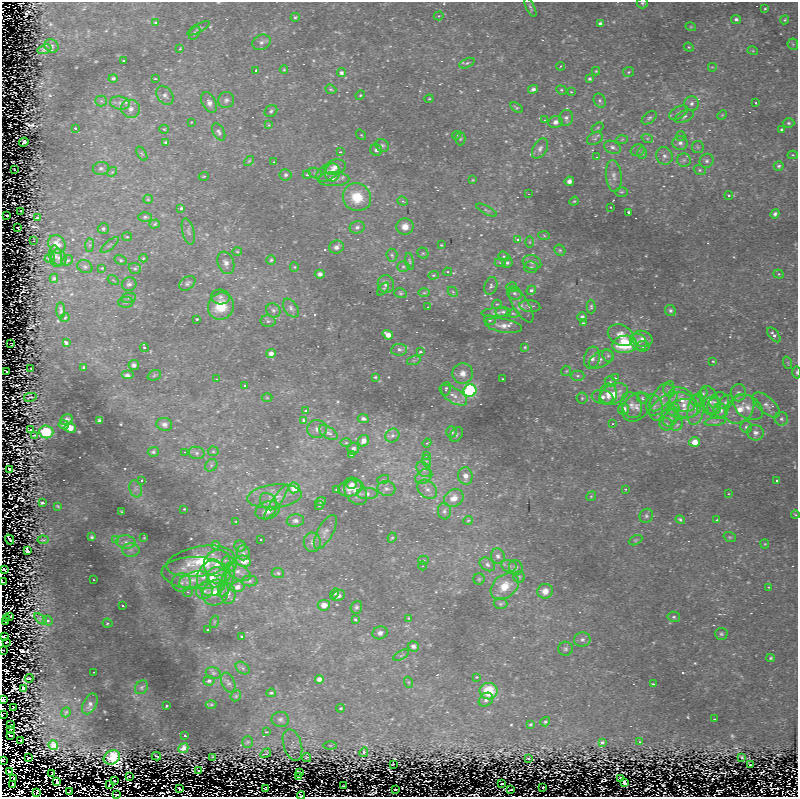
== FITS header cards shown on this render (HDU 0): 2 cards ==
NAXIS1  =                  796 / Axis length
NAXIS2  =                  795 / Axis length

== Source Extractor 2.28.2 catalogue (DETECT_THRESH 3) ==
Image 796 x 795 px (HDU 0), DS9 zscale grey, 1 PNG px = 1 image px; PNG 800 x 799 px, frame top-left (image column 1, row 795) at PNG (2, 2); each listed source drawn as its Kron ellipse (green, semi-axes under 4 px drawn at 4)
Background 9.45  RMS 1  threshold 3.12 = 3 sigma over >= 5 px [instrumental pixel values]
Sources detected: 640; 22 with non-positive FLUX_AUTO (blend fragments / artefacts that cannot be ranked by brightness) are neither listed nor drawn; of the other 618, the 500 brightest by FLUX_AUTO listed and drawn (118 fainter detections omitted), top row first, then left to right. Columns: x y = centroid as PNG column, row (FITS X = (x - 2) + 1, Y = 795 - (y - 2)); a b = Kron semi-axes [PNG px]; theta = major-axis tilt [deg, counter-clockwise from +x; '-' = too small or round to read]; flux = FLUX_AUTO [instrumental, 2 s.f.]
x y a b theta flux
642 3 6 5 - 120
530 7 10 4 -63 140
765 9 3 2 - 69
439 16 5 4 - 98
295 17 4 4 - 110
736 19 5 4 - 170
785 20 5 4 - 93
156 23 3 3 - 260
600 24 4 3 - 170
691 27 5 3 - 70
198 28 12 3 29 120
195 33 7 5 55 150
261 42 9 7 23 270
793 44 6 5 - 96
52 46 7 6 - 150
689 47 5 4 - 85
44 49 7 4 17 120
180 49 3 2 - 100
753 51 5 3 - 74
124 61 3 2 - 170
467 63 8 4 24 140
561 66 4 3 - 72
712 67 5 5 - 98
256 70 3 2 - 67
284 70 4 4 - 76
596 71 4 4 - 74
629 72 5 5 - 110
341 73 4 4 - 190
113 78 4 4 - 150
155 79 3 2 - 89
590 79 4 4 - 130
331 89 6 4 -20 92
533 89 5 4 - 210
561 90 5 4 - 110
571 92 4 3 - 76
165 95 10 7 -56 330
360 95 5 4 - 82
429 99 4 4 - 67
226 100 8 7 - 240
101 101 5 5 - 130
600 101 7 5 -60 170
209 102 11 6 -62 470
120 103 10 6 -10 350
756 103 3 2 - 120
691 104 7 7 - 270
516 108 7 4 -34 110
131 109 9 9 - 480
271 111 7 5 40 140
678 113 10 5 30 240
722 115 5 4 - 76
684 116 10 5 25 240
566 118 8 7 - 240
649 118 8 5 38 160
545 120 3 2 - 84
191 122 3 2 - 100
555 122 7 6 - 340
788 123 6 4 -1 130
269 125 4 3 - 96
75 128 3 3 - 84
597 128 6 4 32 97
164 129 4 4 - 90
782 130 4 3 - 190
219 132 9 5 -60 210
361 135 6 4 -53 71
457 135 4 3 - 150
681 136 5 4 - 100
647 138 6 4 -19 110
460 139 7 5 -90 120
595 139 8 6 29 180
622 139 6 4 3 96
24 142 5 3 - 1600
166 142 4 3 - 120
680 143 7 7 - 290
382 145 7 6 - 160
612 147 9 6 -22 260
698 147 6 5 - 130
540 148 11 7 60 320
376 150 6 5 - 180
638 150 7 5 15 210
340 152 4 3 - 82
642 153 6 5 - 150
142 154 8 4 -58 120
793 155 5 4 - 130
664 156 9 8 - 340
597 157 3 3 - 110
684 160 7 6 - 210
249 161 6 3 44 78
707 161 7 6 - 230
274 162 3 2 - 180
779 166 5 4 - 150
335 167 11 7 16 470
101 168 8 6 7 200
14 170 3 2 - 80
700 170 6 5 - 130
112 172 5 4 - 87
327 172 13 7 29 480
315 173 7 5 -15 130
333 173 9 7 84 520
286 175 6 5 - 210
307 175 4 3 - 100
204 176 5 3 - 67
614 176 16 8 -84 510
333 179 16 7 1 540
473 180 3 3 - 65
569 181 5 4 - 250
621 192 6 5 - 110
529 194 3 2 - 77
729 195 4 4 - 99
357 197 14 13 - 1900
148 199 5 4 - 81
403 201 5 4 - 120
574 201 5 4 - 76
611 207 3 2 - 93
181 208 4 3 - 340
487 210 11 3 -27 130
21 211 3 2 - 69
629 212 3 3 - 220
775 214 5 4 - 170
7 216 2 2 - 81
145 217 6 5 - 140
38 218 3 2 - 210
155 224 5 4 - 110
357 227 7 6 - 220
405 227 8 8 - 620
18 228 2 2 - 75
103 229 5 5 - 180
188 232 13 6 -77 240
544 236 6 4 -3 86
127 237 5 4 - 80
518 240 4 3 - 300
34 241 3 2 - 160
529 242 6 4 -89 87
57 244 9 8 - 570
90 245 7 4 89 110
110 245 11 3 40 150
441 245 3 2 - 69
336 247 7 6 - 270
560 250 6 5 - 130
237 252 5 3 - 75
423 253 6 5 - 110
392 255 6 5 - 150
56 256 11 6 -80 250
504 256 6 4 -21 100
50 258 5 4 - 100
59 258 8 7 - 220
143 258 4 3 - 100
67 260 6 4 38 97
121 260 6 4 -28 120
271 260 5 4 - 120
410 261 8 4 -79 120
532 262 9 7 -18 320
226 263 11 8 -70 440
500 263 5 3 - 95
507 263 5 5 - 160
403 266 6 5 - 130
85 267 8 6 -25 170
294 267 5 4 - 85
531 267 7 6 - 180
102 268 3 3 - 130
135 268 6 5 - 150
448 272 4 3 - 110
320 274 5 4 - 250
779 274 5 4 - 110
433 275 5 4 - 91
54 278 5 3 - 96
113 280 6 4 -33 89
187 283 9 6 37 200
129 284 7 6 - 230
386 284 9 8 - 370
491 286 9 6 72 200
512 287 5 5 - 260
383 289 7 3 50 92
531 290 5 4 - 150
453 292 6 4 -45 100
400 293 6 4 -16 110
424 293 6 4 0 110
514 293 8 6 -29 240
220 297 9 7 -6 250
129 298 7 5 10 180
125 302 7 5 2 140
497 304 5 4 - 72
521 305 19 7 -58 540
221 306 14 12 60 2000
530 306 10 6 -7 240
428 307 3 2 - 98
591 307 7 4 -89 120
291 308 10 6 -55 270
61 310 8 3 -89 130
273 310 7 6 - 200
670 311 6 5 - 150
503 312 7 5 -7 170
496 313 14 4 2 210
513 313 6 4 -3 150
65 317 5 3 - 87
582 317 5 4 - 250
197 319 3 3 - 170
490 320 6 4 -11 130
268 321 7 5 -11 150
583 323 4 3 - 88
504 326 19 7 -9 620
388 335 5 4 - 700
621 335 13 10 -27 760
774 335 9 5 -51 280
642 339 10 8 -13 480
638 342 9 7 -46 440
11 343 3 2 - 88
66 343 4 3 - 550
625 344 12 8 8 3700
643 346 6 5 - 150
144 347 4 4 - 150
525 347 4 4 - 76
399 350 8 6 8 290
420 352 4 3 - 240
271 353 4 4 - 360
608 355 7 5 -66 140
592 358 11 8 75 410
601 359 13 7 27 390
414 360 7 4 18 150
713 361 3 2 - 100
788 363 6 4 -72 92
134 365 5 5 - 240
84 367 3 3 - 120
31 368 3 2 - 68
566 371 5 5 - 88
7 372 3 2 - 1700
797 372 6 3 90 88
463 373 10 10 - 560
127 375 6 4 0 240
154 375 7 5 23 130
578 376 6 5 - 140
375 377 4 3 - 90
615 378 3 3 - 99
217 379 3 2 - 75
503 379 3 2 - 66
610 382 6 5 - 120
245 386 4 3 - 82
446 389 7 5 81 230
669 390 7 5 -67 180
470 391 6 6 - 9500
703 393 5 4 - 84
738 393 8 7 - 250
608 394 10 8 90 670
614 394 15 10 25 1200
453 395 16 7 -33 590
662 396 17 8 53 630
30 397 6 2 11 67
603 397 11 7 -7 380
267 398 5 3 - 70
582 398 5 5 - 110
642 398 5 5 - 110
682 400 15 10 -39 1000
709 400 14 8 -72 620
696 401 6 5 - 140
726 402 8 6 40 210
714 403 6 4 25 120
663 404 17 6 36 650
632 405 13 10 -67 570
684 405 16 11 -34 1000
718 405 13 10 73 670
766 405 16 8 -42 500
712 406 9 9 - 390
636 407 16 12 43 640
655 407 13 8 -78 440
748 407 16 11 -34 790
624 409 6 5 - 460
673 409 6 6 - 230
684 409 16 9 6 820
696 409 16 8 79 650
740 409 16 12 45 1200
721 410 7 6 - 320
306 411 4 3 - 120
671 418 9 6 57 270
363 419 5 4 - 200
781 419 7 6 - 190
66 420 6 5 - 260
99 420 4 3 - 130
304 420 4 4 - 230
715 422 11 3 9 180
164 424 8 6 -17 300
613 424 3 2 - 350
666 424 7 6 - 210
64 425 5 4 - 190
677 425 7 5 43 150
746 427 6 5 - 150
70 428 6 5 - 710
317 429 10 9 - 360
31 430 3 3 - 800
46 432 7 6 - 3400
451 432 5 5 - 230
328 433 10 5 -32 340
755 433 8 7 - 340
456 434 8 6 53 150
34 435 3 2 - 83
392 436 7 6 - 230
363 441 6 5 - 490
694 442 5 5 - 950
346 443 6 4 0 120
427 443 4 3 - 80
353 449 6 6 - 250
213 451 5 5 - 100
153 452 5 5 - 130
185 452 3 2 - 65
197 453 8 6 -15 230
351 455 4 3 - 110
427 456 3 3 - 760
426 461 6 4 -72 120
211 465 7 5 46 160
424 469 8 6 -54 240
10 470 3 3 - 6900
465 476 9 7 -82 500
424 477 9 6 33 350
142 480 3 3 - 140
383 480 6 4 18 86
777 481 3 3 - 320
352 484 5 5 - 290
294 488 6 5 - 1100
350 488 12 8 13 790
136 489 9 6 -72 260
386 489 9 7 -10 290
427 489 11 8 -41 450
625 489 3 3 - 140
337 490 3 3 - 120
356 491 15 10 -58 720
367 494 11 5 -1 350
729 494 3 2 - 100
275 496 27 11 6 1200
591 496 5 4 - 88
454 498 10 8 32 660
321 501 6 3 20 150
268 502 9 7 -47 360
276 502 21 4 56 430
42 503 4 3 - 190
319 505 4 3 - 85
58 506 3 2 - 66
184 509 3 2 - 130
268 510 12 8 18 640
444 511 8 6 -85 230
122 512 4 3 - 94
795 514 4 3 - 65
646 516 7 6 - 190
468 520 5 4 - 76
680 520 5 4 - 160
717 520 3 3 - 130
295 521 8 6 6 280
236 522 4 4 - 66
325 532 19 7 60 490
92 537 3 3 - 120
730 537 6 5 - 100
144 538 3 2 - 69
392 538 5 4 - 91
10 539 5 2 - 160
116 539 4 3 - 300
43 540 5 3 - 70
261 540 3 2 - 130
635 540 7 4 26 100
126 542 10 6 -9 380
312 542 9 8 - 360
765 544 4 4 - 70
215 545 4 4 - 140
240 546 6 5 - 140
131 550 8 7 - 290
27 551 4 3 - 1000
243 553 7 6 - 230
498 556 7 7 - 270
424 560 5 4 - 140
201 561 34 15 10 3500
244 561 7 5 -10 680
217 563 14 13 - 1000
229 564 8 6 -49 610
487 564 8 6 -35 240
423 566 4 3 - 77
509 566 7 6 - 220
516 567 7 6 - 180
4 569 4 2 - 78
238 572 14 7 -27 460
196 573 35 16 -2 2900
278 573 6 5 - 130
217 575 9 8 - 510
519 577 6 5 - 130
212 578 18 14 83 1800
479 579 5 5 - 110
94 580 3 2 - 140
194 580 15 7 16 690
226 581 17 6 68 470
250 581 8 5 1 180
2 582 3 2 - 140
181 582 9 9 - 430
505 586 16 11 39 1300
237 587 7 5 13 410
769 587 3 3 - 120
205 591 9 8 - 380
545 591 7 7 - 660
188 592 5 5 - 100
215 593 14 12 44 1600
228 593 10 7 -80 440
335 594 5 4 - 100
338 596 7 5 28 290
500 604 7 5 0 140
324 605 6 5 - 750
123 606 3 3 - 84
356 607 6 5 - 180
10 617 4 2 - 120
674 617 6 5 - 150
409 618 3 3 - 140
6 619 4 2 - 110
40 619 7 4 -37 100
355 619 3 3 - 140
48 621 5 4 - 160
5 622 3 2 - 180
214 622 6 4 72 110
107 623 5 4 - 150
208 630 3 2 - 72
380 633 8 6 18 320
721 634 6 6 - 140
3 637 3 2 - 160
242 637 3 3 - 97
582 639 8 7 - 250
6 642 3 2 - 70
413 646 5 5 - 280
566 649 7 7 - 180
3 650 2 2 - 110
401 655 9 3 30 100
771 658 4 3 - 110
243 668 8 5 -37 150
94 672 3 2 - 91
213 673 8 5 -16 160
477 677 3 3 - 190
29 678 4 2 - 81
319 679 4 4 - 520
209 681 5 5 - 160
408 682 5 3 - 85
228 683 10 6 -66 240
653 684 4 2 - 270
142 687 7 6 - 150
24 688 3 3 - 6100
489 691 9 8 - 2700
271 693 5 3 - 96
236 696 6 4 48 100
3 700 3 3 - 220
486 700 8 6 42 270
90 704 11 6 63 300
211 704 5 3 - 74
167 706 3 3 - 160
13 707 3 2 - 120
341 708 4 3 - 87
66 712 5 3 - 85
2 715 2 2 - 2900
280 719 9 7 -9 250
714 719 3 2 - 120
545 722 5 4 - 99
530 724 4 3 - 80
11 725 4 2 - 4200
11 730 2 2 - 69
266 732 3 3 - 140
185 735 3 2 - 120
11 736 3 2 - 120
21 741 3 2 - 78
248 742 5 5 - 100
640 742 2 2 - 71
602 743 3 3 - 200
53 745 5 5 - 210
292 745 16 9 -74 440
330 745 6 4 -1 150
183 748 5 4 - 220
364 752 5 3 - 580
266 753 6 2 34 71
156 756 4 2 - 130
112 757 8 6 28 1500
212 757 4 2 - 130
307 757 5 3 - 100
742 757 3 2 - 76
29 758 3 2 - 110
528 759 3 2 - 70
2 761 3 2 - 10000
393 764 3 2 - 74
750 765 3 2 - 66
199 771 2 2 - 67
9 772 2 2 - 260
52 773 3 2 - 92
300 773 4 3 - 2000
129 777 3 2 - 67
298 777 3 3 - 280
621 778 3 3 - 2200
13 779 3 2 - 190
57 781 3 2 - 170
115 781 3 2 - 420
624 783 4 3 - 880
501 784 3 2 - 120
12 785 4 2 - 80
109 785 4 2 - 110
343 786 3 2 - 75
543 787 2 2 - 120
179 788 3 2 - 140
265 789 3 2 - 79
396 789 3 3 - 240
511 790 3 2 - 220
70 791 3 2 - 100
37 792 3 2 - 320
116 795 3 2 - 82
301 795 4 2 - 98
At the frame edge (FLAGS 8, measured only in part): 11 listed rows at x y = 642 3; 797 372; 2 582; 5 622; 3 637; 3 650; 3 700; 2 715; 2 761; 116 795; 301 795
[118 fainter detections neither listed nor drawn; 22 non-positive-flux detections neither listed nor drawn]